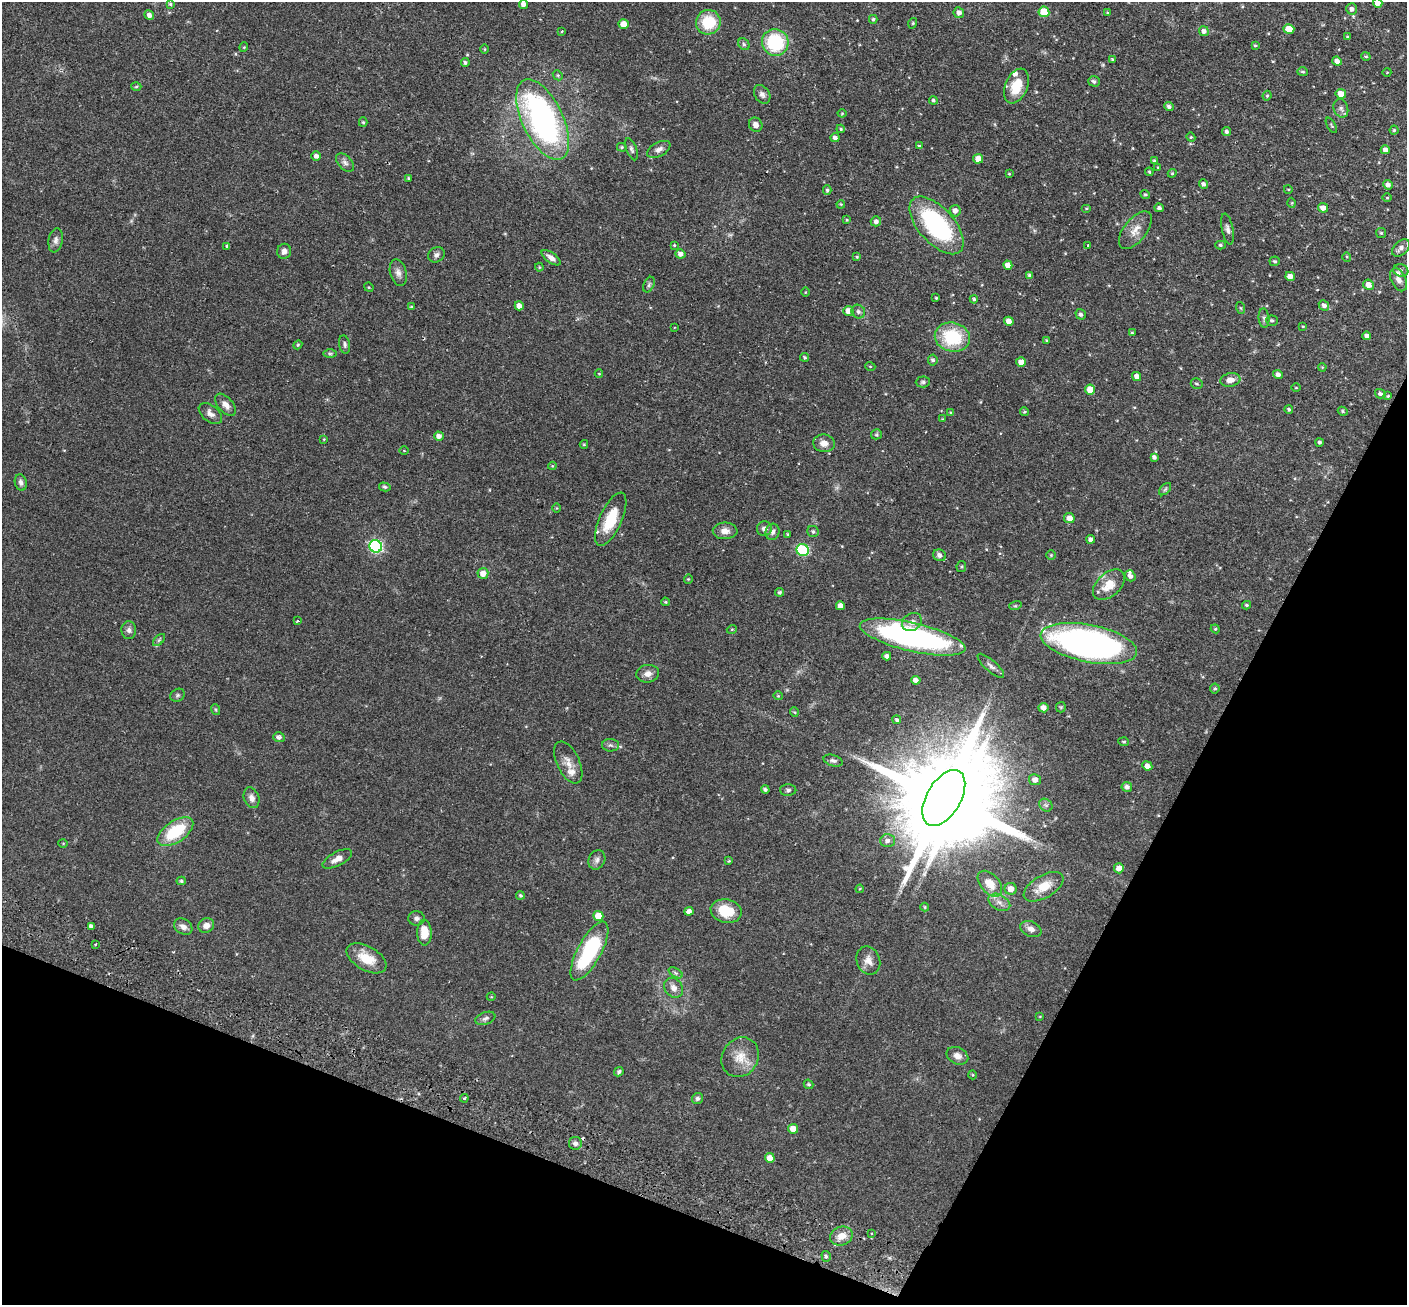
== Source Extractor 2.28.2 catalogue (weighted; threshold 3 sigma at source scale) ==
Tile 15 of 4 x 4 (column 3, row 4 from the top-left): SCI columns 2836-4240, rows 330-1632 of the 5673 x 5737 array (HDU 1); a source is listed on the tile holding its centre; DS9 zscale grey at full resolution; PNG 1409 x 1307 px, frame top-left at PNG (2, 2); each listed source drawn as its Kron ellipse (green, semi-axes under 4 px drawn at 4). Shown black and unused: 22% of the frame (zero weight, under 2 of 3 exposures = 3% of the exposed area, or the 3 px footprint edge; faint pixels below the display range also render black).
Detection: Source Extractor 2.28.2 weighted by HDU 2 'WHT'; one run over the whole footprint, this tile lists its part. Background 0.0783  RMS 0.0051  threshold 0.0229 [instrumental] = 3 sigma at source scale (4.5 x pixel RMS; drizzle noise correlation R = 1.50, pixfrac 1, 0.05/0.05 arcsec/px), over >= 5 px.
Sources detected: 269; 1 inside a brighter object's white glare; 1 cosmic-ray / hot-pixel residue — neither listed nor drawn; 7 inside a brighter listed object's ellipse — not listed separately; the other 260 listed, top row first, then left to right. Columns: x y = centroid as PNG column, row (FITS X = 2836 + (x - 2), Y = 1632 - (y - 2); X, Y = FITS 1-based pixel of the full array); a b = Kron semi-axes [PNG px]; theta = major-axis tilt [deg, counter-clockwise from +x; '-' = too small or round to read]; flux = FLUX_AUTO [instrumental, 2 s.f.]
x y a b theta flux
1378 3 5 4 - 3.1
170 4 4 3 - 0.71
523 4 4 4 - 2.3
1352 9 5 5 - 1.6
1044 12 5 5 - 11
959 13 5 5 - 2
1107 13 4 3 - 0.47
149 15 5 4 - 1.9
873 19 4 3 - 0.82
708 22 12 12 - 17
913 23 5 3 - 0.51
624 24 5 5 - 5.2
1289 29 5 5 - 6.9
562 31 4 3 - 0.43
1204 31 5 4 - 1.8
1348 37 4 3 - 0.61
775 42 13 13 - 30
744 44 6 5 - 0.96
1255 45 4 3 - 0.55
244 47 5 3 - 0.41
485 49 5 3 - 0.42
1366 56 5 4 - 0.67
1112 60 4 3 - 0.54
1337 61 5 4 - 2.3
465 63 4 4 - 1
1303 72 5 4 - 0.73
1387 72 4 3 - 0.33
558 75 5 4 - 0.62
1094 81 6 5 - 1.2
1016 86 18 11 67 11
136 87 5 3 - 0.49
762 94 10 7 -58 1.9
1341 94 5 5 - 4.3
1267 96 5 3 - 0.63
933 100 4 4 - 0.81
1169 106 5 4 - 1.2
1341 108 9 7 -72 1.8
842 113 4 4 - 0.41
543 120 43 20 -64 130
363 122 5 4 - 0.66
756 125 7 6 - 2.3
1331 125 8 3 -61 0.64
841 129 4 4 - 0.55
1394 130 4 4 - 0.6
1227 132 4 4 - 1.2
1191 137 4 4 - 0.54
835 138 4 4 - 1.7
919 146 4 3 - 0.56
622 147 5 4 - 0.63
631 149 12 5 -69 1.4
659 149 12 7 28 2.4
1385 150 5 4 - 1.8
316 156 5 4 - 1.8
978 159 5 5 - 3.6
1154 161 4 3 - 0.6
345 162 11 6 -45 1.8
1158 167 3 3 - 0.45
1149 172 4 3 - 0.58
1172 173 4 4 - 0.54
1009 174 4 3 - 0.42
409 178 3 2 - 0.57
1203 184 5 4 - 1.4
1388 185 5 4 - 1.7
1288 189 4 3 - 0.36
827 190 5 4 - 0.84
1145 194 5 4 - 0.68
1387 198 4 3 - 0.39
1292 203 5 3 - 0.43
841 204 4 3 - 0.46
1086 208 5 3 - 0.45
1159 208 5 4 - 1.2
1323 208 5 4 - 2.8
955 211 6 5 - 2.2
847 220 3 3 - 0.48
876 221 5 5 - 1.7
936 225 35 17 -48 62
1227 229 15 6 -78 1.9
1135 230 22 11 52 5.4
1381 233 5 5 - 0.64
56 240 12 7 80 2
674 245 3 3 - 0.43
1088 245 3 2 - 0.95
1220 245 5 4 - 0.78
227 246 4 3 - 0.65
1401 248 10 6 44 2.1
284 251 7 7 - 2.1
680 254 5 4 - 2.1
436 255 8 7 - 1.7
857 257 4 4 - 0.55
1347 257 5 3 - 0.44
551 258 11 5 -36 2.2
1275 261 5 5 - 0.81
1008 265 5 4 - 3.3
539 267 4 4 - 0.47
1401 270 7 6 - 1.2
398 273 13 8 -75 2.6
1029 275 4 3 - 0.67
1290 276 5 4 - 3.3
1398 280 12 7 -64 2.5
649 285 8 5 64 1
1368 285 5 5 - 3.6
369 287 5 4 - 0.51
805 292 4 3 - 0.41
936 298 3 3 - 0.53
974 299 4 4 - 0.87
1324 305 6 4 -46 1.8
519 306 4 4 - 2.8
411 307 4 3 - 0.57
1241 308 6 4 -70 0.55
848 311 5 5 - 3.6
858 312 7 6 - 1.5
1081 314 5 5 - 1.3
1264 318 10 5 -84 1.2
1009 321 5 4 - 2.9
1272 321 6 5 - 0.96
1303 326 4 3 - 0.4
674 328 2 2 - 0.45
1132 333 4 4 - 0.48
1367 336 4 4 - 1.8
952 337 18 14 -13 26
1047 340 4 3 - 0.49
345 344 9 5 -80 1.2
298 345 4 4 - 0.55
330 354 6 4 -1 0.89
804 357 4 3 - 0.68
933 360 5 5 - 1.1
1021 362 5 5 - 3.2
870 366 5 3 - 0.38
1322 367 4 3 - 0.4
599 374 4 3 - 0.34
1278 374 5 4 - 1.7
1137 376 5 4 - 2
1230 380 10 7 11 3.5
923 382 7 5 3 0.95
1197 384 6 5 - 0.83
1296 388 5 3 - 0.37
1090 389 5 5 - 6.4
1380 394 5 4 - 1.2
1388 396 3 3 - 0.45
226 405 13 7 -49 2.9
1289 409 4 4 - 0.68
1343 411 5 4 - 0.65
950 412 4 3 - 0.42
1024 412 4 4 - 0.66
210 413 13 8 -40 2.7
942 419 3 2 - 0.35
876 434 5 5 - 0.69
439 436 5 4 - 2.4
324 439 4 3 - 0.39
1319 442 4 4 - 0.95
824 443 11 8 -7 3.5
584 444 4 4 - 0.48
404 451 4 3 - 0.34
1154 457 4 4 - 1.2
552 466 4 4 - 0.44
21 482 8 6 -74 1.5
385 487 6 4 -14 0.75
1165 489 7 4 45 0.87
556 508 5 3 - 0.36
1069 518 5 5 - 4.1
611 519 29 11 66 16
764 529 7 7 - 2.2
725 531 12 8 0 3.1
813 531 6 5 - 1
773 532 8 6 74 1.7
788 534 4 3 - 0.45
1091 539 4 4 - 1.8
376 546 6 6 - 76
803 550 6 6 - 46
940 555 7 6 - 1.9
1051 555 5 4 - 0.52
961 567 5 5 - 0.62
483 573 5 5 - 4.1
1130 576 6 5 - 1.8
688 579 4 4 - 0.47
1109 585 19 11 43 7.7
779 592 4 4 - 0.99
665 602 4 3 - 0.54
1247 605 4 3 - 0.73
840 606 4 4 - 3.1
1015 606 6 4 17 0.6
297 621 3 3 - 1.9
912 622 10 8 36 2.5
732 629 5 3 - 0.42
1215 629 4 4 - 0.56
129 630 9 7 -87 1.8
913 637 54 14 -13 120
159 640 7 4 45 0.9
1089 643 49 18 -11 190
887 656 4 4 - 1.6
991 666 17 5 -42 1.9
648 674 11 9 6 2.8
916 680 5 4 - 1.8
1215 689 5 4 - 0.76
178 695 7 6 - 0.97
778 696 4 4 - 0.49
1061 707 5 5 - 0.55
1043 708 5 4 - 3
216 710 5 3 - 0.51
794 712 5 4 - 0.51
897 720 4 4 - 0.93
279 737 6 5 - 1.6
1124 742 5 3 - 0.58
610 745 8 6 -2 1.3
833 761 10 5 -17 1.3
568 762 23 11 -65 5
1147 766 5 4 - 2.9
1035 780 6 5 - 2.8
1127 787 5 4 - 1.7
765 789 4 4 - 1
788 790 8 6 1 1.2
252 798 10 7 -70 2.8
944 798 31 17 59 11000
1046 805 7 6 - 1.1
175 832 20 10 34 22
887 841 7 6 - 1.9
63 843 4 3 - 0.35
337 859 16 7 28 3.9
597 860 10 8 63 1.9
729 861 4 3 - 0.41
1119 868 5 5 - 3.2
181 881 4 4 - 0.67
990 884 15 9 -49 7.1
1044 887 22 11 30 9.1
860 889 4 3 - 0.45
1011 889 6 6 - 3.8
520 895 4 4 - 0.76
999 902 12 7 -29 2.8
925 907 4 4 - 0.47
689 911 4 4 - 2.2
726 911 15 12 -12 13
598 916 5 5 - 7.1
416 918 8 7 - 1.6
91 926 4 4 - 1.4
206 926 8 7 - 2.8
183 927 10 7 -33 2.6
1031 929 11 7 -24 2.9
424 933 13 7 -89 8.9
95 944 2 2 - 0.42
589 951 33 11 61 43
366 958 22 12 -30 9.8
868 960 14 11 -69 4.1
676 973 8 4 -32 0.9
673 988 10 8 -54 3
491 997 4 3 - 0.32
1040 1016 4 2 - 0.3
485 1018 10 6 19 1.5
957 1056 11 8 -26 2.8
740 1057 20 18 57 8.8
619 1072 5 4 - 0.96
973 1075 4 3 - 0.4
808 1084 5 4 - 0.78
464 1098 4 4 - 0.77
697 1098 6 5 - 1.2
793 1129 5 4 - 5.6
575 1143 6 6 - 1.5
770 1158 5 4 - 3.5
871 1233 3 2 - 0.52
841 1236 11 9 23 4.8
826 1256 5 4 - 0.98
Overlapping masked pixels (flux is a lower limit): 1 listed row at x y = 913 637
Isophote crosses this tile's border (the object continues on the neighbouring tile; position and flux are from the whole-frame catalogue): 1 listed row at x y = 1378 3